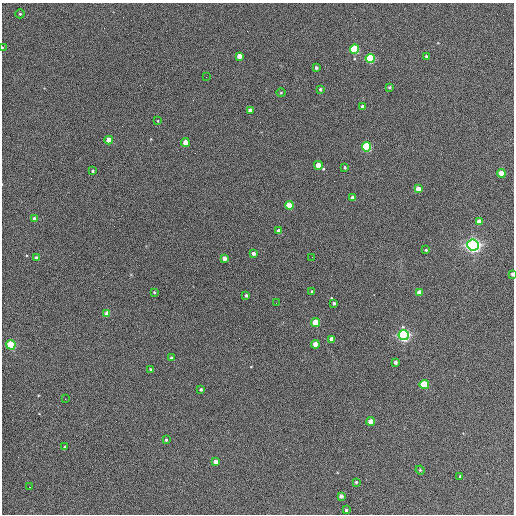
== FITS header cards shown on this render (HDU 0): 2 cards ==
NAXIS1  =                  512 / Axis length
NAXIS2  =                  512 / Axis length

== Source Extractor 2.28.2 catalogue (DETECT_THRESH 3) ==
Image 512 x 512 px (HDU 0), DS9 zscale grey, 1 PNG px = 1 image px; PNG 516 x 516 px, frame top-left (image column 1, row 512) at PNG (2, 3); each listed source drawn as its Kron ellipse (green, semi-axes under 4 px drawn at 4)
Background 406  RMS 22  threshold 64.8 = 3 sigma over >= 5 px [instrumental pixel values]
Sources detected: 62; all 62 listed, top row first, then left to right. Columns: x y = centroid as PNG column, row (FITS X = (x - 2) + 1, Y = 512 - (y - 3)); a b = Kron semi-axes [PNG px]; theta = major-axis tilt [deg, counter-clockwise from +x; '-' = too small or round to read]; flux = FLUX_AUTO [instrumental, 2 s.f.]
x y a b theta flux
20 14 4 4 - 1800
2 48 2 2 - 1100
354 49 4 4 - 120000
239 56 4 4 - 13000
426 56 3 3 - 1800
370 59 4 4 - 160000
316 68 3 3 - 3200
206 77 2 2 - 610
389 87 3 3 - 1900
320 89 4 4 - 2600
281 93 4 3 - 1400
362 106 4 4 - 2600
250 110 4 4 - 8700
158 121 3 3 - 1100
109 140 4 4 - 20000
185 143 4 4 - 17000
367 147 4 4 - 140000
318 165 4 4 - 27000
345 167 3 3 - 1800
93 171 3 3 - 2000
501 173 4 4 - 32000
418 189 4 4 - 16000
353 198 4 4 - 12000
289 205 4 4 - 54000
35 219 4 4 - 8900
479 222 4 4 - 20000
279 231 4 4 - 10000
473 245 5 5 - 780000
426 250 3 2 - 1500
253 253 3 3 - 4300
312 257 2 2 - 670
36 258 4 4 - 3100
224 258 4 4 - 6800
512 274 4 3 - 3700
154 292 4 3 - 1400
312 292 4 3 - 2100
419 292 4 4 - 14000
246 295 3 3 - 2500
276 303 2 2 - 660
334 303 3 3 - 3000
107 314 4 4 - 19000
316 323 4 4 - 50000
404 335 5 5 - 520000
332 339 4 4 - 14000
315 344 4 4 - 18000
11 345 4 4 - 120000
171 358 4 3 - 2600
395 362 4 3 - 4600
151 369 4 4 - 2100
424 384 4 4 - 84000
201 389 3 3 - 2500
65 399 2 2 - 710
371 421 4 4 - 21000
166 440 4 3 - 1800
65 447 3 3 - 1900
216 462 4 4 - 12000
420 470 5 3 - 1400
460 476 3 3 - 1600
356 482 3 3 - 1700
30 487 2 2 - 1700
341 496 4 4 - 6300
346 510 3 3 - 2200
At the frame edge (FLAGS 8, measured only in part): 2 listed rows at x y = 2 48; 512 274